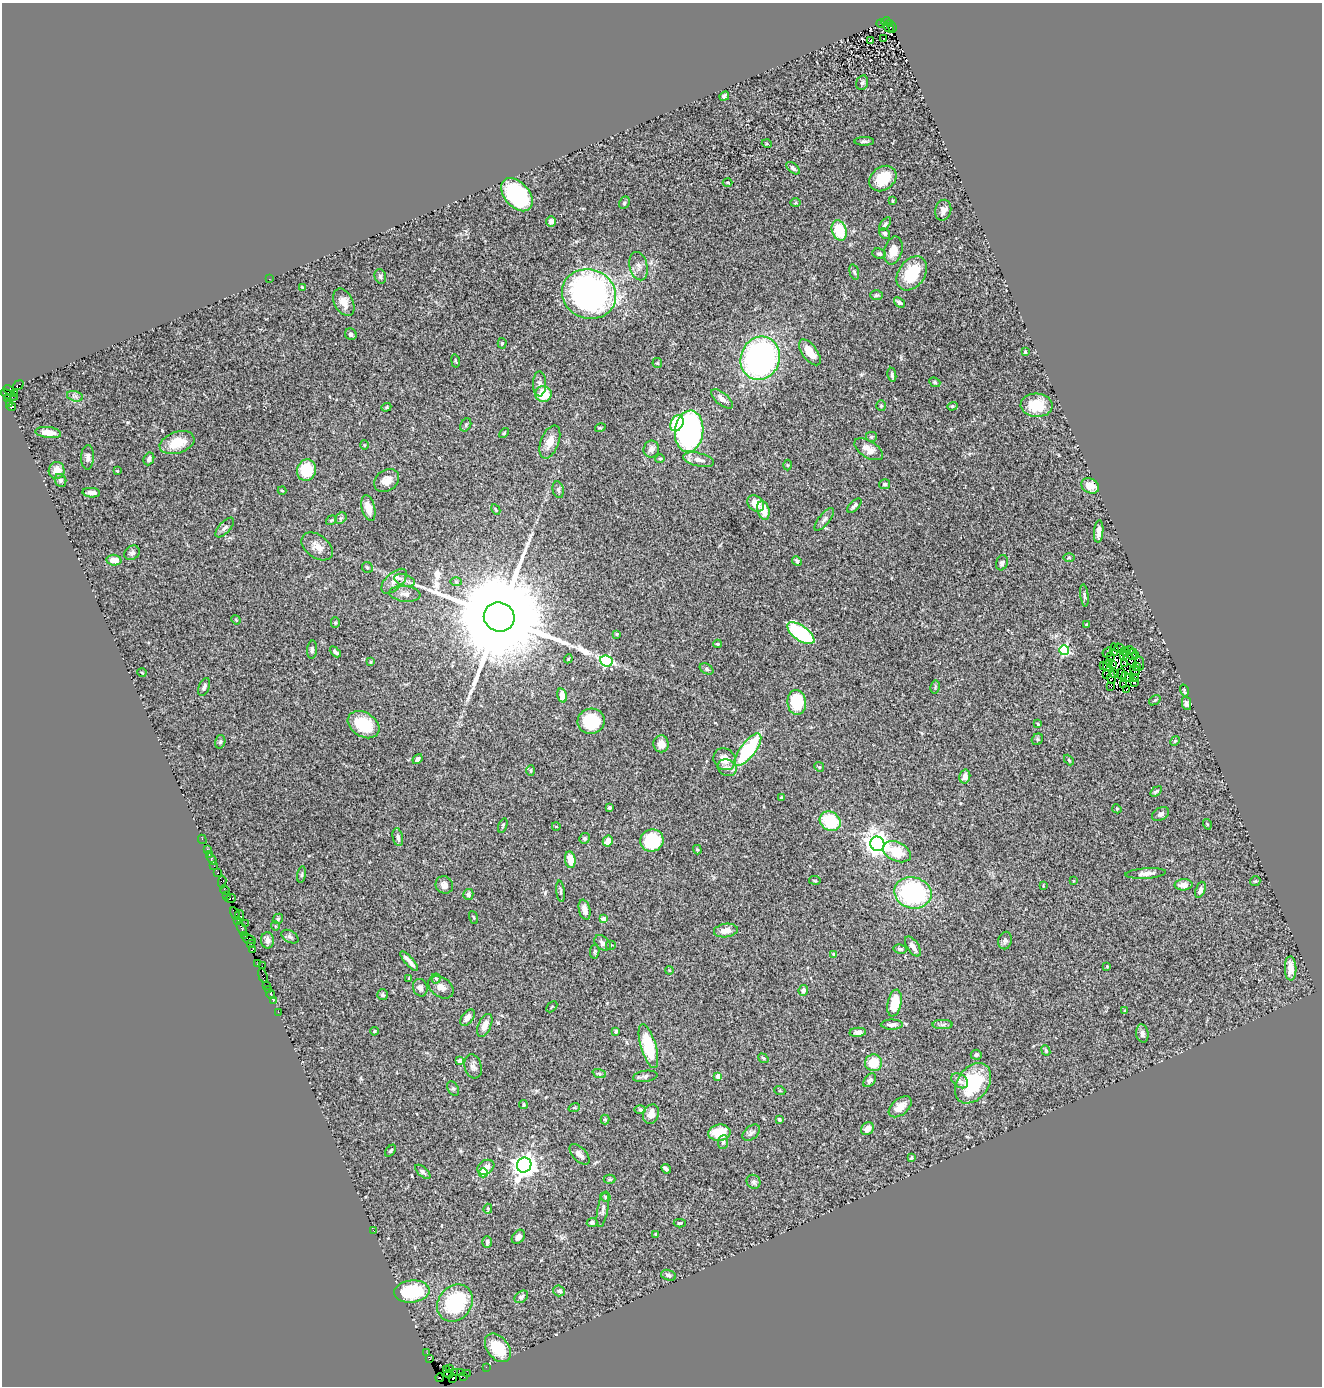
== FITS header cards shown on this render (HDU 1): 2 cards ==
NAXIS1  =                 1320
NAXIS2  =                 1384

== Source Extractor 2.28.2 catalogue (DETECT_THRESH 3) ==
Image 1320 x 1384 px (HDU 1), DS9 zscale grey, 1 PNG px = 1 image px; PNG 1324 x 1388 px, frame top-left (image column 1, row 1384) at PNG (2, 3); each listed source drawn as its Kron ellipse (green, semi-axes under 4 px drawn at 4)
Background 0.544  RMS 0.051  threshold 0.153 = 3 sigma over >= 5 px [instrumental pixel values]
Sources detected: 335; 6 with non-positive FLUX_AUTO (blend fragments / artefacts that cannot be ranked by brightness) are neither listed nor drawn; the other 329 listed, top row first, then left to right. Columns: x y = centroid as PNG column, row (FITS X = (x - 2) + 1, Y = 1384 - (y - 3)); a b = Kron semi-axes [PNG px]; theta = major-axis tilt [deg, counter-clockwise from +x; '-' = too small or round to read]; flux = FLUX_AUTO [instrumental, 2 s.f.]
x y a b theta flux
886 21 5 3 - 210
890 23 3 3 - 260
881 24 4 3 - 140
892 27 5 3 - 0.12
889 28 5 3 - 52
884 38 3 2 - 4.5
871 40 3 2 - 2.9
862 83 7 5 73 7.7
724 96 5 4 - 8.4
864 141 10 4 1 7.6
767 144 5 3 - 3.2
793 168 8 4 -40 9.5
883 178 15 11 38 92
728 182 5 2 - 3.9
517 195 19 12 -49 360
892 201 4 2 - 3.5
624 203 6 5 - 5.8
796 203 5 3 - 3.8
943 210 10 8 77 21
551 221 5 5 - 15
885 224 8 4 52 8.1
839 230 10 7 -70 110
885 233 6 5 - 7.4
893 251 14 9 76 36
879 254 7 5 -10 8.4
639 266 14 9 -75 22
854 272 8 4 -74 6.6
912 273 18 13 55 120
380 276 7 5 -76 7.5
269 279 2 2 - 9.5
302 287 4 2 - 3.2
589 294 27 24 -21 1200
876 295 6 4 2 6.1
344 302 14 9 -63 34
899 302 6 4 -37 11
351 334 6 5 - 10
502 343 5 4 - 4.7
810 352 15 7 -54 43
1025 352 4 3 - 4.2
760 358 22 19 70 990
455 361 7 3 -80 3.9
657 363 5 5 - 4.1
892 375 7 3 -79 6.6
935 382 6 4 -23 5.1
539 384 12 6 88 14
18 385 6 4 37 47
9 390 6 4 -26 28
14 394 3 2 - 37
543 394 8 7 - 87
9 395 9 4 -24 59
75 396 8 5 -15 9.7
8 399 4 2 - 42
722 399 13 6 -39 23
10 404 3 3 - 33
1036 405 16 11 -4 99
881 406 5 4 - 5
952 406 5 4 - 4.6
11 407 5 3 - 140
386 407 5 4 - 3.7
677 423 8 6 64 140
466 425 7 5 62 4.8
600 428 5 3 - 3.2
689 431 21 14 83 710
48 432 13 5 -7 33
504 433 6 3 47 3.9
871 437 5 5 - 6
550 442 17 9 69 39
177 443 18 10 18 83
364 445 5 3 - 2.8
651 449 8 7 - 18
869 449 16 8 -31 30
88 457 12 6 88 13
149 459 6 5 - 9.8
660 459 4 4 - 3.9
698 460 16 6 -13 28
788 465 5 3 - 2.8
57 470 8 8 - 38
306 470 11 9 74 140
117 471 3 3 - 2.7
60 480 6 5 - 10
387 480 13 10 37 32
884 484 6 5 - 5.6
1090 486 9 7 -29 45
558 490 8 5 -79 6.8
282 491 4 3 - 2.7
91 493 9 5 -5 15
756 504 9 7 -43 47
854 506 9 4 46 8.5
368 508 13 6 -75 37
496 510 5 3 - 3.2
763 510 10 6 -75 49
341 518 6 5 - 6.9
824 519 14 5 52 13
331 520 5 4 - 5.2
225 528 12 5 47 12
1099 531 11 4 85 21
317 546 18 11 -37 33
132 553 8 6 35 12
1069 558 5 3 - 3.3
114 560 7 5 -6 37
797 561 5 4 - 8.8
1002 563 8 5 72 11
367 567 6 5 - 6.3
404 580 11 5 -17 15
394 581 16 8 44 28
456 582 6 4 -2 3.7
405 594 16 8 -6 18
1084 595 11 4 -82 8.4
499 617 15 14 - 110000
236 620 5 4 - 3.2
335 623 5 4 - 5.4
1087 624 4 3 - 4
801 633 16 7 -35 350
617 634 3 3 - 3.9
718 644 4 3 - 3.2
1119 648 5 2 - 1.7
1114 649 6 3 -85 14
312 650 9 5 85 7.7
1064 650 5 5 - 340
1130 650 5 2 - 5.9
1125 651 4 3 - 1.4
335 652 6 3 -43 8.2
1108 652 6 2 46 5.9
1133 654 6 2 68 3.8
1124 655 4 2 - 3.3
1136 655 2 2 - 3.3
1110 656 3 2 - 3.8
568 659 4 3 - 2.8
1130 659 9 2 -50 3
606 661 6 5 - 380
371 662 4 3 - 4
1109 662 4 2 - 1.3
1124 663 2 2 - 2.8
1140 663 7 3 -82 1.9
1103 665 3 2 - 3.7
1112 665 3 2 - 10
1107 666 5 2 - 17
1137 667 4 3 - 2.2
706 669 7 5 -28 6.4
1135 670 5 2 - 3
142 673 4 3 - 3
1107 674 4 2 - 1.9
1115 674 3 2 - 5.4
1121 674 5 2 - 3.8
1126 677 5 3 - 2.5
1130 677 3 2 - 2.3
1112 678 6 3 -90 7.3
1135 678 3 2 - 2.7
1135 683 3 3 - 5.9
1123 684 3 3 - 8.5
1110 686 3 2 - 3.4
204 687 9 5 68 11
935 687 6 4 79 5.3
1126 690 4 2 - 3.2
1184 691 6 3 -73 4.3
562 695 7 4 -75 39
1155 700 6 3 35 4.8
797 702 12 9 -86 170
1186 703 7 4 -78 10
591 721 13 12 - 150
1038 724 3 3 - 3.8
364 725 17 12 -32 130
1037 739 6 5 - 5.7
1175 741 5 4 - 4.5
220 742 7 5 73 6.2
661 744 8 7 - 33
748 750 20 7 53 270
417 759 5 4 - 11
724 759 11 10 - 41
1069 760 6 3 -46 4.1
819 767 5 4 - 4.4
727 768 10 8 -25 19
531 771 5 4 - 4.7
965 776 7 5 77 19
1156 791 6 3 34 5.7
781 798 4 3 - 3.5
609 808 3 3 - 5.7
1117 809 5 3 - 3
1161 814 9 6 28 13
830 821 11 9 -36 150
1207 824 5 3 - 3
503 825 7 4 72 4.8
556 826 4 2 - 2.1
398 837 9 5 -78 10
585 838 5 5 - 6.7
202 839 4 2 - 11
652 840 12 11 - 180
608 841 5 5 - 29
877 844 7 7 - 2800
207 849 2 2 - 23
697 850 5 4 - 4.3
897 852 15 9 -25 82
209 854 3 2 - 20
211 859 6 4 -58 120
570 860 8 5 -82 46
214 866 2 2 - 12
218 872 4 3 - 130
1146 873 20 5 4 25
302 875 8 4 81 6
815 880 6 3 -9 3
1073 881 3 2 - 2.3
1255 881 5 5 - 4.1
222 882 6 4 84 96
444 885 9 8 - 18
1184 885 9 5 1 22
1043 886 4 3 - 2.8
225 890 5 3 - 65
1200 890 8 4 69 15
560 891 11 3 -83 6
913 893 19 15 -13 460
468 894 5 5 - 11
227 896 3 3 - 44
231 898 5 3 - 74
585 910 10 5 -77 27
235 913 6 3 -57 73
240 915 5 2 - 48
474 917 7 3 -71 3.1
278 919 6 4 47 4.5
604 919 4 4 - 40
238 920 3 2 - 29
246 923 2 2 - 26
275 926 5 3 - 2.4
242 929 7 3 -65 160
726 931 12 6 8 33
244 935 2 2 - 25
290 937 9 6 -30 8.7
249 939 7 3 -25 130
267 940 8 6 -87 14
1005 940 9 6 76 10
602 943 9 6 -39 13
251 944 4 2 - 54
611 945 5 5 - 5.3
913 946 11 5 -56 24
253 949 3 2 - 9.6
900 949 6 4 -11 8.4
595 951 7 4 82 5.2
834 954 4 3 - 4.4
409 961 12 3 -49 19
257 964 3 2 - 20
262 966 2 2 - 21
1107 966 4 3 - 2.4
1291 968 12 6 -88 36
669 970 4 3 - 2.9
263 976 8 3 -74 64
436 978 5 4 - 4.8
409 979 3 2 - 3.5
266 985 3 2 - 37
441 987 14 10 -35 23
420 988 9 7 -75 15
268 989 3 3 - 21
803 990 5 4 - 14
271 995 4 2 - 34
383 995 5 5 - 7.3
273 1001 3 2 - 31
894 1003 13 7 78 91
552 1007 6 2 45 2.7
1125 1011 4 3 - 3
278 1012 2 2 - 8.2
467 1018 9 5 53 23
485 1025 12 6 66 31
892 1025 11 5 0 14
943 1025 10 4 0 9.5
374 1031 4 3 - 4.1
616 1031 4 3 - 7
858 1032 8 4 5 15
1142 1034 9 6 -80 12
648 1046 23 7 -74 170
1046 1050 5 4 - 5
976 1055 5 5 - 7.7
763 1058 5 3 - 4.6
460 1061 4 4 - 25
874 1063 8 8 - 76
473 1066 12 8 -73 17
599 1073 7 4 -20 6.1
645 1076 12 5 8 11
718 1077 4 4 - 41
870 1080 8 5 52 12
960 1081 9 6 -35 13
973 1083 22 15 54 220
453 1088 8 5 -63 7
780 1091 5 3 - 2.8
523 1105 4 4 - 4.4
900 1107 13 8 40 36
574 1108 6 3 18 3.5
640 1110 6 4 0 4.7
651 1114 10 8 68 28
779 1119 3 3 - 9
605 1120 5 4 - 4.1
867 1129 7 5 46 26
719 1133 11 8 6 78
751 1133 10 6 40 9.9
723 1142 7 5 85 8.3
391 1151 7 3 49 4.4
580 1154 12 6 -46 18
911 1158 4 3 - 4.5
524 1165 7 7 - 3300
486 1167 9 6 31 18
666 1169 5 3 - 7.4
423 1172 9 4 -42 7.9
483 1173 4 4 - 62
610 1179 6 4 0 5
753 1182 7 6 - 9
605 1197 5 4 - 4.6
488 1209 5 4 - 3.7
603 1209 18 5 80 14
592 1223 5 4 - 9.3
680 1223 6 4 3 6.2
374 1231 3 2 - 57
656 1234 3 2 - 3.4
518 1237 8 5 50 14
487 1242 5 4 - 11
668 1275 8 5 -17 8.9
412 1291 18 11 6 210
559 1291 6 5 - 11
521 1297 7 5 39 8
455 1303 20 16 51 240
498 1348 16 10 -52 100
427 1353 2 2 - 12
429 1359 3 3 - 37
486 1367 2 2 - 14
446 1369 3 2 - 6.8
450 1369 3 2 - 60
454 1372 3 2 - 18
461 1373 2 2 - 12
449 1374 4 4 - 250
467 1374 2 2 - 40
464 1376 3 2 - 3.3
440 1378 4 3 - 57
452 1379 3 3 - 20
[6 non-positive-flux detections neither listed nor drawn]